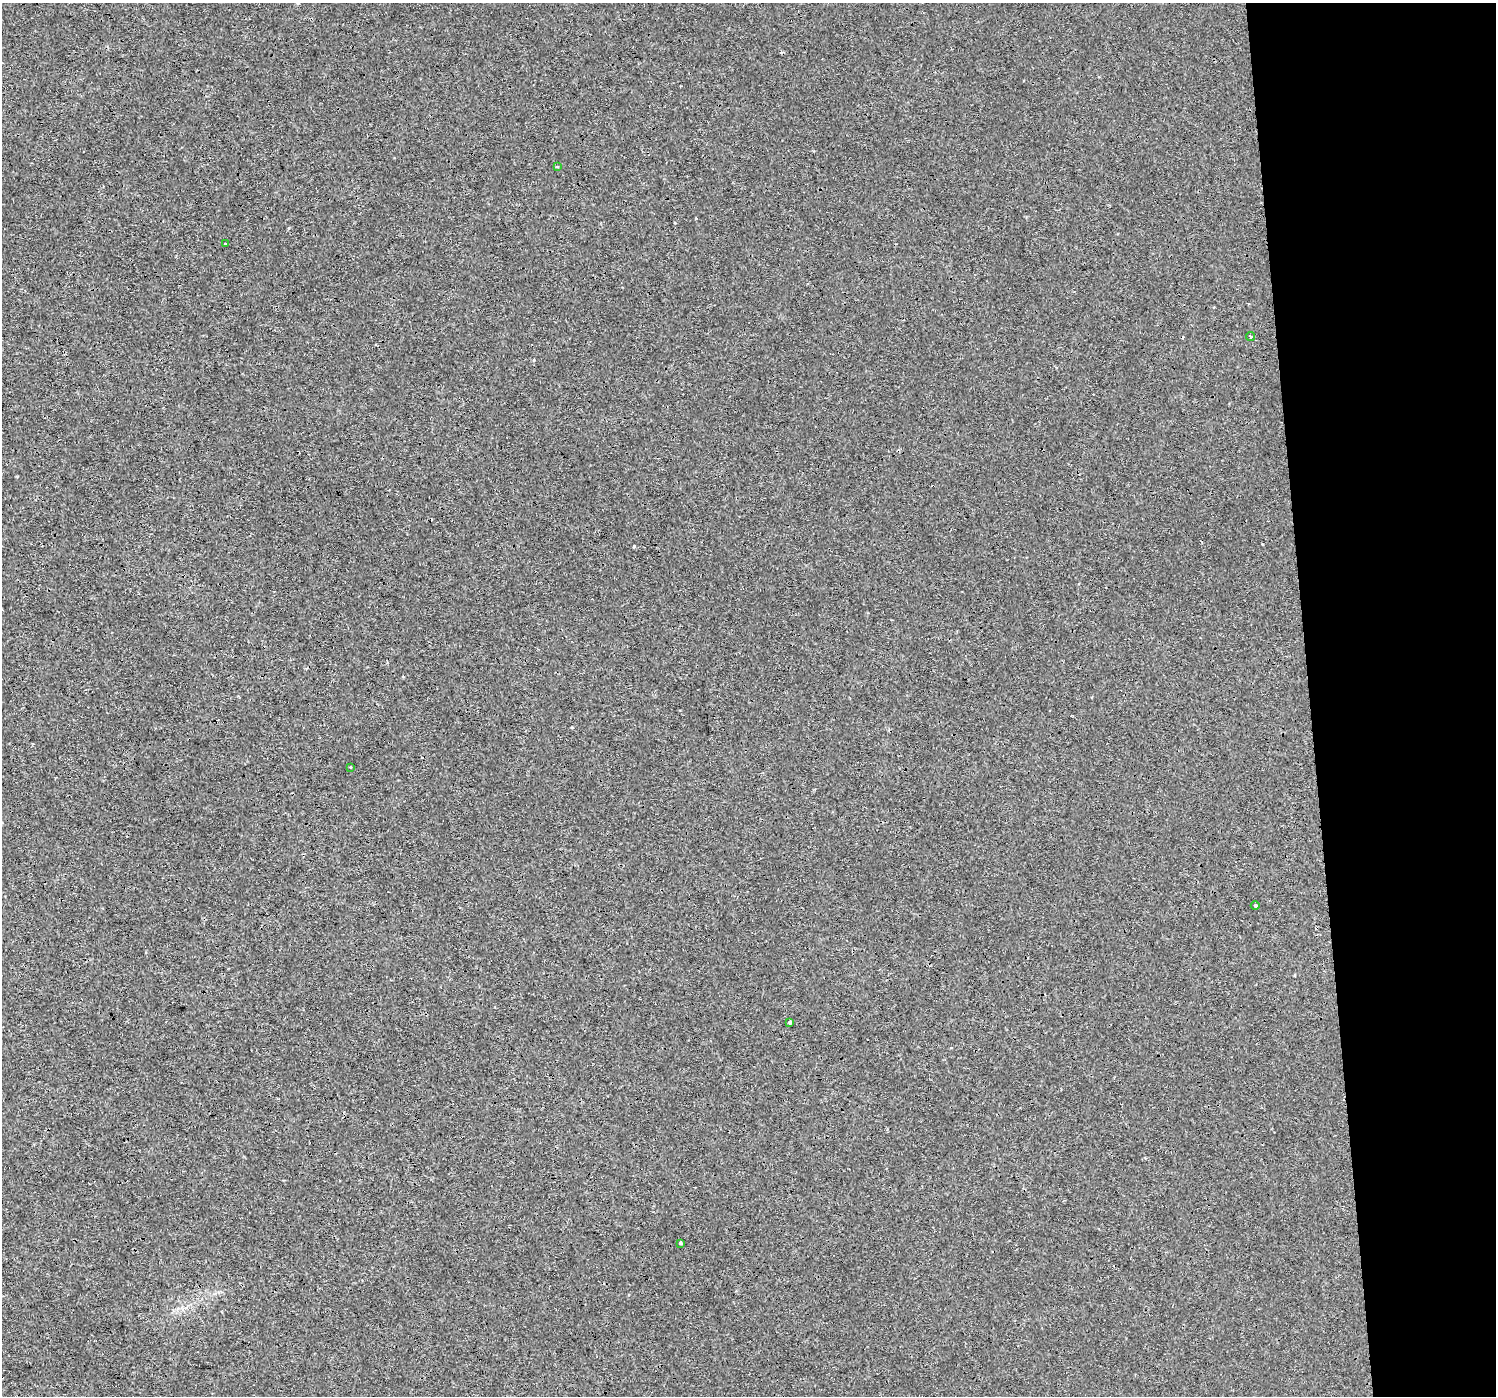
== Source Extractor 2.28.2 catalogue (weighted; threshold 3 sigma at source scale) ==
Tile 6 of 3 x 3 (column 3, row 2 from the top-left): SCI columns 2990-4483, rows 1398-2791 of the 4483 x 4230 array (HDU 1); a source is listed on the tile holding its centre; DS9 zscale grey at full resolution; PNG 1498 x 1398 px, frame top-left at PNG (2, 3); each listed source drawn as its Kron ellipse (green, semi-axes under 4 px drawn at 4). Shown black and unused: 13% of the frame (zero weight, under 3 of 4 exposures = <1% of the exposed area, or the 3 px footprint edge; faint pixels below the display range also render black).
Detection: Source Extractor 2.28.2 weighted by HDU 2 'WHT'; one run over the whole footprint, this tile lists its part. Background 5.44e-04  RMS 0.0017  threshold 0.00785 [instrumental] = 3 sigma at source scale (4.5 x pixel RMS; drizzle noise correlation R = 1.50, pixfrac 1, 0.0396/0.0396 arcsec/px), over >= 5 px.
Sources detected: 12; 5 cosmic-ray / hot-pixel residue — neither listed nor drawn; the other 7 listed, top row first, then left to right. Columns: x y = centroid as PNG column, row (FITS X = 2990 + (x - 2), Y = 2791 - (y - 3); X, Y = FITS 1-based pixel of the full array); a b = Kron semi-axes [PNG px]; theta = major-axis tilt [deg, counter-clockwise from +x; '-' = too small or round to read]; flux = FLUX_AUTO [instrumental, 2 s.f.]
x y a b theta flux
557 167 3 3 - 0.21
225 243 3 3 - 1.3
1251 336 4 4 - 0.27
350 767 3 3 - 0.23
1255 905 4 3 - 0.17
790 1022 3 3 - 0.38
681 1243 3 3 - 0.55